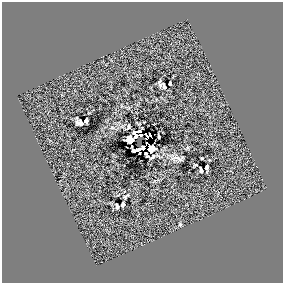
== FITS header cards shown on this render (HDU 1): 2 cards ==
NAXIS1  =                  281 /
NAXIS2  =                  281 /

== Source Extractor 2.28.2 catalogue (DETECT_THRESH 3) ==
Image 281 x 281 px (HDU 1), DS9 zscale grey, 1 PNG px = 1 image px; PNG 285 x 285 px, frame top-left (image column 1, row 281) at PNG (2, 2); no overlay
Background 0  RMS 35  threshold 104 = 3 sigma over >= 5 px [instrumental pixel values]
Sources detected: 30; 2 with non-positive FLUX_AUTO (blend fragments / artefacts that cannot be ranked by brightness) are not listed; the other 28 listed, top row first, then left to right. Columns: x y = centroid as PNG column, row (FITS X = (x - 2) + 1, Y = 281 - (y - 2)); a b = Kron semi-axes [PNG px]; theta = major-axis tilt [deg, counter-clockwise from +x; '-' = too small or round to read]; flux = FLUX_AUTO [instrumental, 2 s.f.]
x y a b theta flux
170 83 4 2 - 2100
160 85 6 4 -66 6500
164 86 6 3 -67 5200
86 121 5 4 - 4400
80 123 7 5 -24 12000
128 127 6 3 55 3500
112 128 6 4 -1 3200
139 131 4 3 - 4100
134 133 4 3 - 3700
141 135 3 2 - 2400
136 136 4 3 - 6400
159 136 4 2 - 3000
130 140 7 6 - 23000
146 143 2 2 - 2200
141 148 10 3 18 25000
151 148 7 6 - 16000
133 151 3 3 - 5100
139 153 3 2 - 1500
152 157 6 3 40 4400
176 158 17 5 -12 13000
202 158 3 2 - 2800
195 165 4 2 - 2000
207 168 6 3 88 4500
201 170 5 3 - 5800
126 196 6 3 37 4100
123 205 4 3 - 5300
117 207 5 3 - 5300
180 224 4 3 - 2700
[2 non-positive-flux detections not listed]